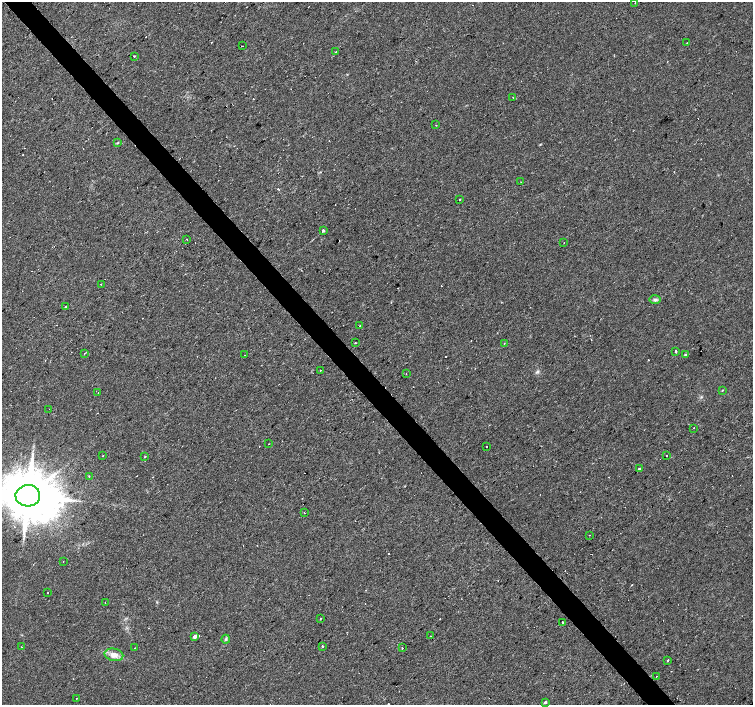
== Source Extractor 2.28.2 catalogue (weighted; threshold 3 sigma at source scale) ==
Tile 11 of 4 x 4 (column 3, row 3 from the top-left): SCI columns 3003-4504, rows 1550-2954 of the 6008 x 5969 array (HDU 1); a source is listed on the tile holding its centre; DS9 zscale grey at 2 x 2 block average (1 PNG px = mean of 2 x 2 image px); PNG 755 x 707 px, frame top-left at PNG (2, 2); each listed source drawn as its Kron ellipse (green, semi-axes under 4 px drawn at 4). Shown black and unused: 4% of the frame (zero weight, under 2 of 3 exposures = <1% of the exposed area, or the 3 px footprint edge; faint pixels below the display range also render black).
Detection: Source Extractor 2.28.2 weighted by HDU 2 'WHT'; one run over the whole footprint, this tile lists its part. Background 0.0312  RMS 0.0061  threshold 0.0272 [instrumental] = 3 sigma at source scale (4.5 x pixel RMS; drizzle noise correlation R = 1.50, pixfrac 1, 0.0396/0.0396 arcsec/px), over >= 5 px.
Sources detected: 95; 39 cosmic-ray / hot-pixel residue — neither listed nor drawn; the other 56 listed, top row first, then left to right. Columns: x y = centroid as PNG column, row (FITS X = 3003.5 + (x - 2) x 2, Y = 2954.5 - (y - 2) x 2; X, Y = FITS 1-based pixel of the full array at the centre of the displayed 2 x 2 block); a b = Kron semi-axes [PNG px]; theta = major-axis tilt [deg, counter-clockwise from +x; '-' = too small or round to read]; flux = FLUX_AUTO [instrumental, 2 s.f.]
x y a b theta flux
635 3 2 2 - 0.95
687 43 2 2 - 0.58
243 46 2 2 - 1.1
336 52 2 2 - 1.3
134 56 2 2 - 1.7
513 97 2 2 - 1.9
436 125 2 2 - 0.64
117 143 3 2 - 1.1
521 182 2 2 - 0.8
459 200 2 2 - 1.5
324 231 2 2 - 180
187 239 2 2 - 0.62
564 243 2 2 - 2.4
101 284 2 2 - 0.99
655 300 5 4 - 3
66 306 2 2 - 0.77
360 326 2 2 - 0.54
355 343 2 2 - 1.4
504 343 2 2 - 0.59
676 351 3 2 - 1.8
85 353 2 2 - 3
244 355 2 2 - 0.6
685 355 4 3 - 1.3
320 370 2 2 - 1.4
406 374 2 2 - 0.98
722 390 3 2 - 0.97
98 392 2 2 - 26
49 409 2 2 - 0.69
693 428 2 2 - 2.2
269 444 2 2 - 0.45
486 446 2 2 - 1
103 455 2 2 - 0.8
666 455 2 2 - 2.2
145 457 2 2 - 1.1
639 468 3 2 - 1.5
89 476 2 2 - 0.65
28 496 12 10 6 11000
304 513 2 2 - 1.2
590 535 2 2 - 0.76
63 561 2 2 - 1.2
47 593 2 2 - 1.1
105 603 2 2 - 1.2
320 619 2 2 - 0.99
563 622 2 2 - 80
195 636 3 2 - 6.1
430 636 2 2 - 0.86
226 639 4 3 - 1.9
322 646 2 2 - 12
21 647 2 2 - 1.5
135 648 2 2 - 1.2
402 648 2 2 - 2.6
114 655 9 6 -12 11
668 660 2 2 - 5
656 676 2 2 - 1.6
76 698 2 2 - 2
545 702 2 2 - 2.7
Isophote crosses this tile's border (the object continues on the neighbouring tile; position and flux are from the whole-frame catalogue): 1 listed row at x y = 28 496
Diffuse or blended objects may show on this block-average render without a row.